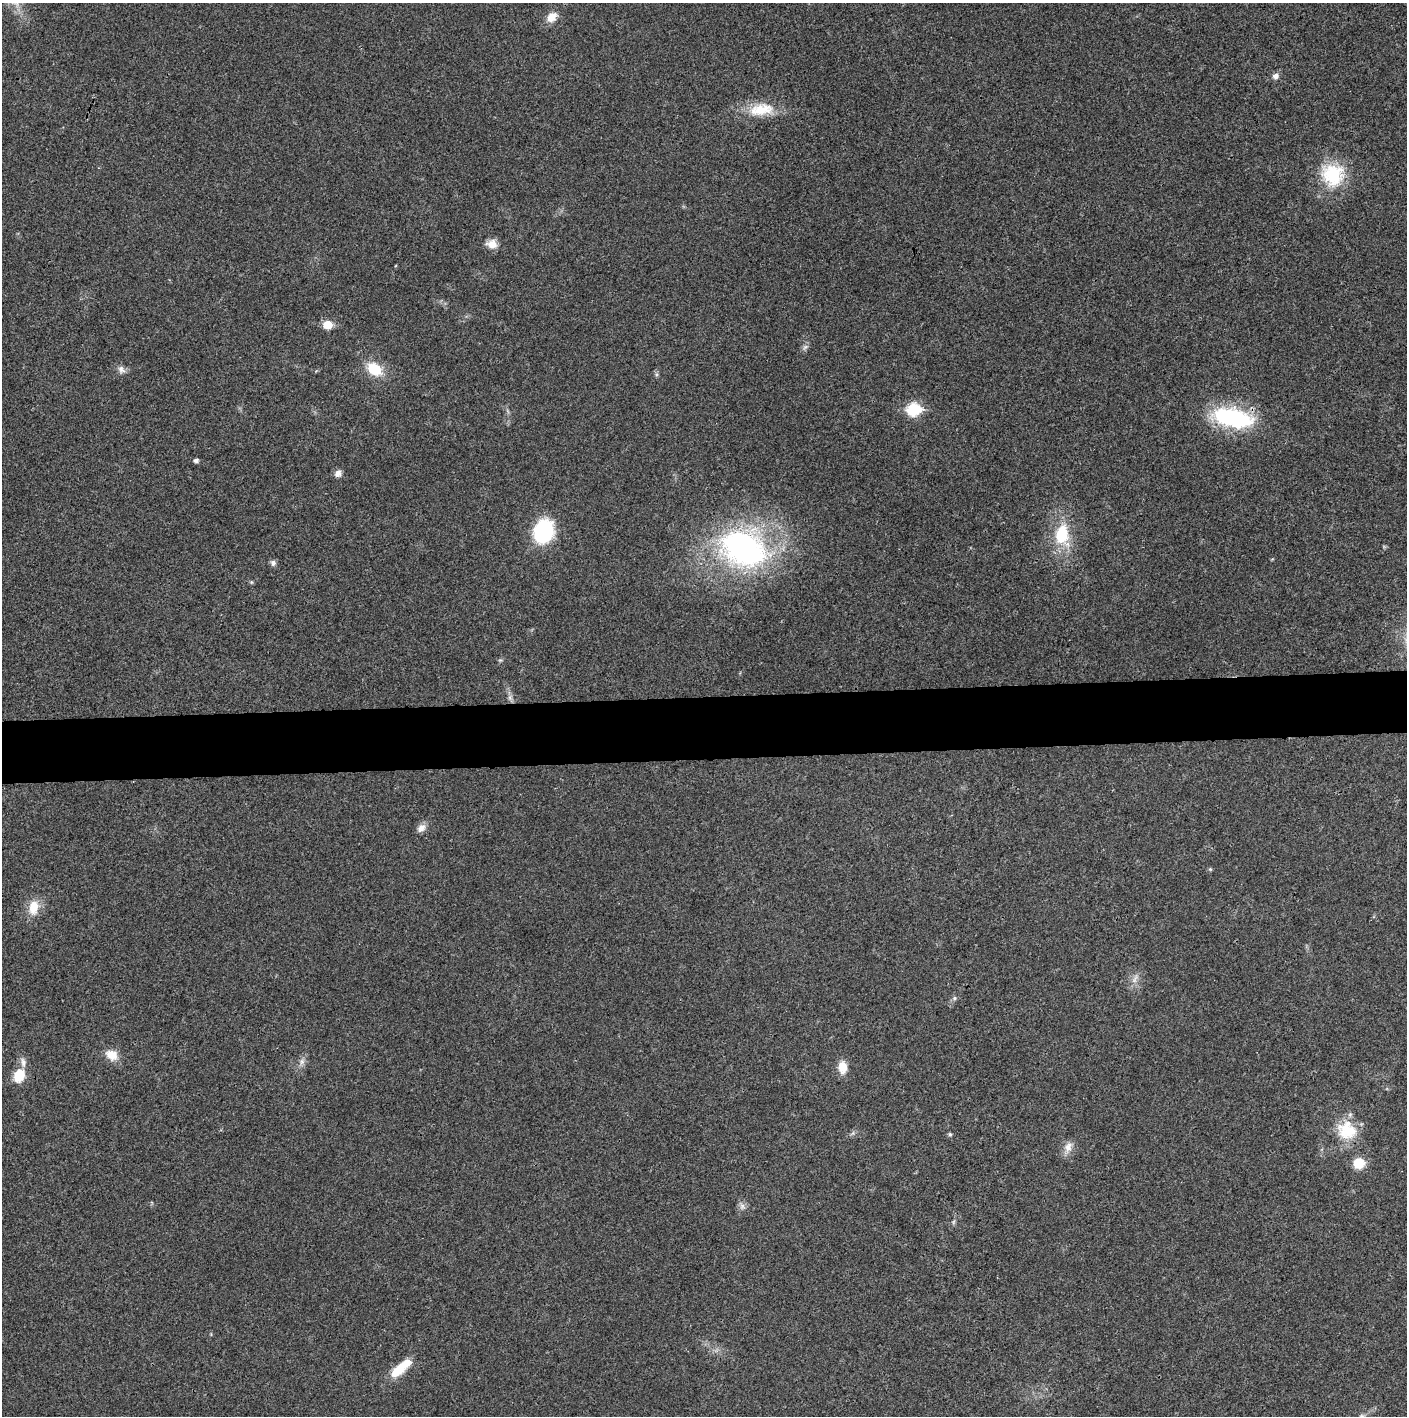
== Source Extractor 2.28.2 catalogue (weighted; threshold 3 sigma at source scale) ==
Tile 5 of 3 x 3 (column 2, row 2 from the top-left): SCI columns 1409-2813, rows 1416-2829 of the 4220 x 4243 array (HDU 1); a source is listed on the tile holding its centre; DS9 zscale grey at full resolution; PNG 1409 x 1418 px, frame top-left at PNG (2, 3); no overlay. Shown black and unused: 4% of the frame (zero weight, under 3 of 4 exposures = <1% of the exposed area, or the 3 px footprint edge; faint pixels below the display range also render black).
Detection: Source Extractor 2.28.2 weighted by HDU 2 'WHT'; one run over the whole footprint, this tile lists its part. Background 0.0195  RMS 0.0041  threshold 0.0185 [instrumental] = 3 sigma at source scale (4.5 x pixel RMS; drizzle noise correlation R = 1.50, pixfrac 1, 0.05/0.05 arcsec/px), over >= 5 px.
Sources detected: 36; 1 inside a brighter listed object's ellipse — not listed separately; the other 35 listed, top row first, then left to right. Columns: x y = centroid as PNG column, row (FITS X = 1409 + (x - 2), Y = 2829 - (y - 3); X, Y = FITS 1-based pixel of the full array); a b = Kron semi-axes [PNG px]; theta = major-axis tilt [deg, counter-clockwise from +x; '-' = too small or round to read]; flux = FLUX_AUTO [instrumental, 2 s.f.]
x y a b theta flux
552 17 13 9 43 4.8
1275 76 8 7 - 1.8
761 110 35 16 8 13
1333 175 32 30 -40 23
492 244 12 9 -8 4.1
328 325 6 5 - 11
805 347 8 5 44 1.1
121 369 11 8 -55 2
374 369 14 10 -35 13
913 409 7 6 - 44
1233 418 44 18 -11 47
196 460 5 4 - 1.3
338 473 10 8 55 2
543 531 18 15 71 40
1062 535 24 16 86 18
743 549 49 36 -23 110
273 563 8 7 - 1.3
251 582 5 4 - 0.52
510 697 7 6 - 1.3
421 828 13 9 43 2.5
1210 869 5 4 - 0.47
33 907 17 11 82 7.3
1135 979 15 5 66 2.3
954 998 6 5 - 0.83
111 1055 15 12 -29 5.2
302 1062 9 7 89 1.7
842 1067 16 10 -86 4.9
19 1075 16 12 69 8.8
1347 1130 25 22 -23 15
950 1134 5 5 - 0.76
1068 1147 16 10 67 3.4
1359 1163 13 12 - 7.1
742 1206 9 8 - 1.7
400 1368 31 10 40 11
1362 1416 7 4 -18 0.78
Overlapping masked pixels (flux is a lower limit): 1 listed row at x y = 1233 418